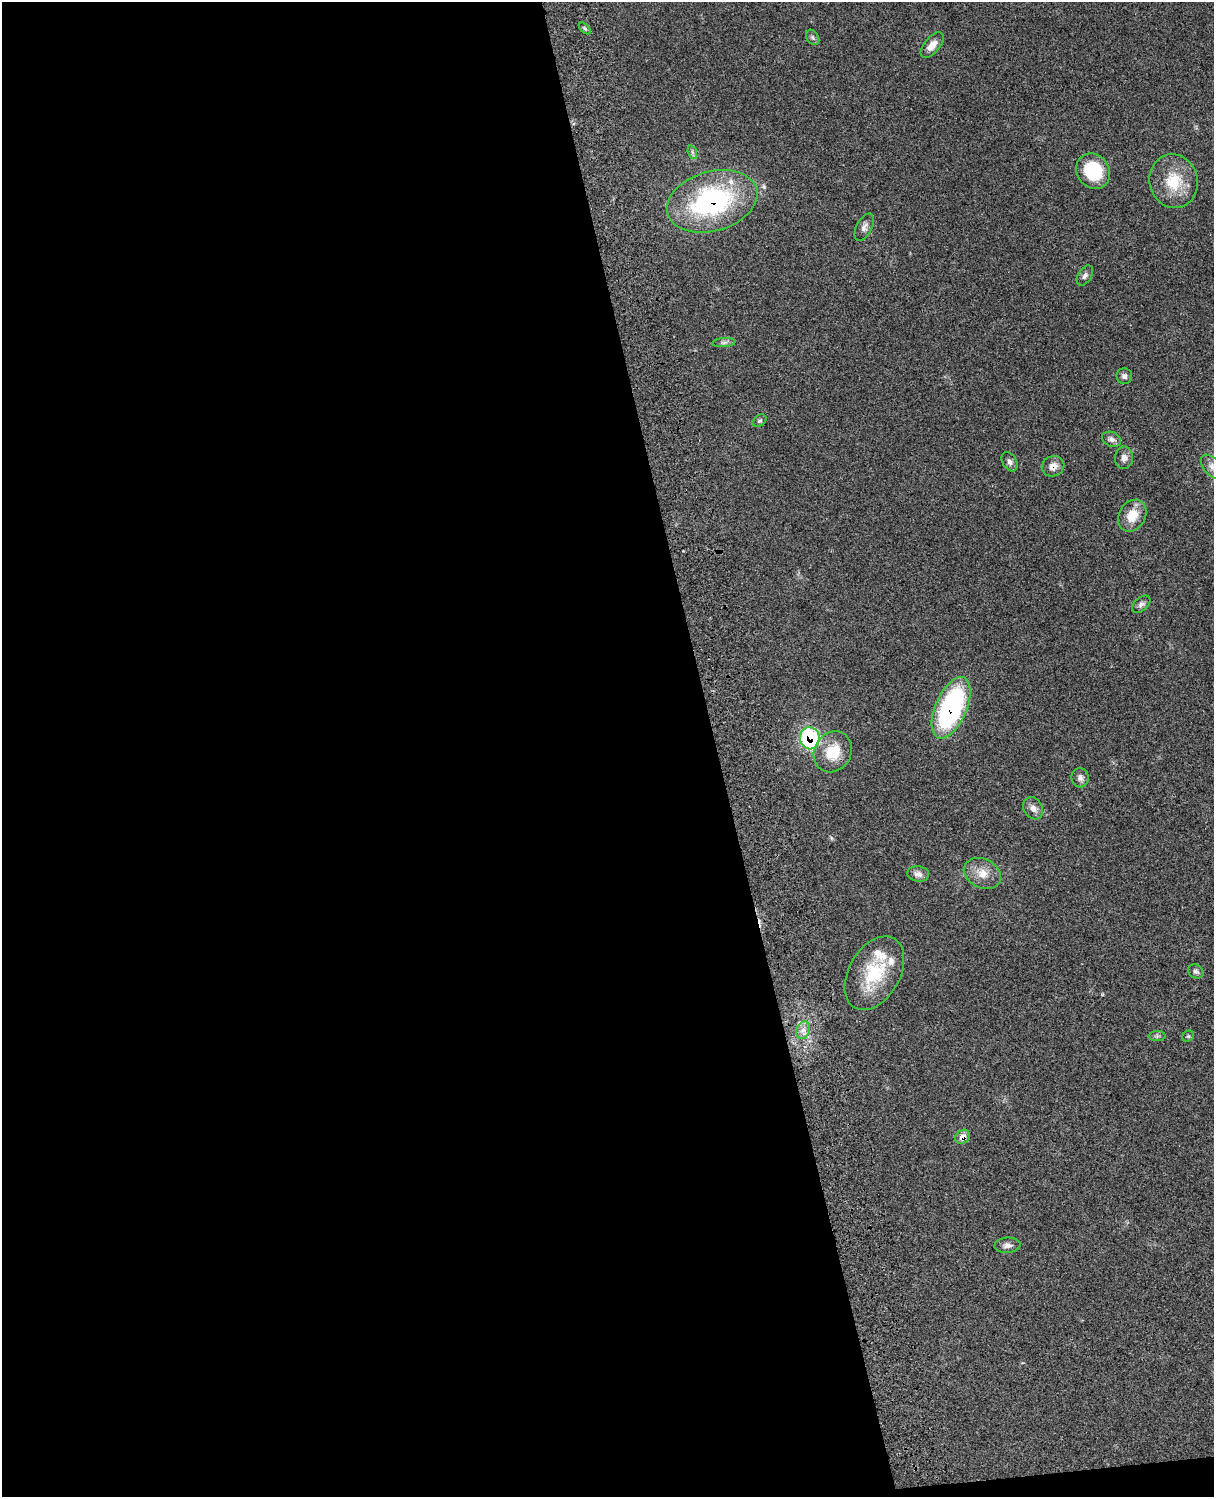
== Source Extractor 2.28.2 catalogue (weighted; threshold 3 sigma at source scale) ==
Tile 9 of 4 x 3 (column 1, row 3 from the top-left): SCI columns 120-1331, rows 278-1772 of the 5083 x 4923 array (HDU 1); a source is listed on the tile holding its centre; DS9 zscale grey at full resolution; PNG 1216 x 1499 px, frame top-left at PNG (2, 2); each listed source drawn as its Kron ellipse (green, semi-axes under 4 px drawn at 4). Shown black and unused: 60% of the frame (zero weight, under 3 of 4 exposures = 6% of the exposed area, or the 3 px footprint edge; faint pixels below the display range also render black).
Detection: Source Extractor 2.28.2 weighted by HDU 2 'WHT'; one run over the whole footprint, this tile lists its part. Background 0.0952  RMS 0.0063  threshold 0.0283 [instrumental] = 3 sigma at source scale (4.5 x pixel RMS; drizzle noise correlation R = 1.50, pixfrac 1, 0.05/0.05 arcsec/px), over >= 5 px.
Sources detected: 36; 1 cosmic-ray / hot-pixel residue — neither listed nor drawn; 2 inside a brighter listed object's ellipse — not listed separately; the other 33 listed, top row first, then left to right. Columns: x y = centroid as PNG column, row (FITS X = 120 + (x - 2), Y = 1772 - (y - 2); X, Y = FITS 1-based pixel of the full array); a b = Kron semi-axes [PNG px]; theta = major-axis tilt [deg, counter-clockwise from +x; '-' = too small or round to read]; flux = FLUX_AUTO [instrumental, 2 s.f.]
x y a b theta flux
585 28 7 4 -45 1
813 37 8 6 -57 1.5
932 45 15 7 50 5.6
692 152 7 4 -72 1.2
1093 171 18 16 -53 31
1174 181 27 24 -77 21
712 201 46 30 16 100
864 227 15 7 62 2.9
1085 276 11 6 57 2.3
724 342 12 4 5 1.7
1124 376 8 7 - 2.1
760 421 8 5 38 1.1
1111 439 10 7 -22 2.5
1124 458 11 9 88 3.3
1010 462 10 7 -58 2.2
1053 466 11 10 - 5
1213 467 14 8 -48 4.5
1132 516 17 13 58 11
1141 604 11 6 40 2.3
951 708 33 15 66 100
810 738 11 10 - 67
833 752 21 18 59 18
1080 778 9 8 - 2.7
1033 808 12 9 -59 3.9
982 873 19 14 -27 9.3
918 874 11 7 -8 3.3
1196 971 8 6 -28 1.6
874 973 40 25 60 34
803 1030 9 6 69 3.4
1157 1036 8 5 0 1.4
1188 1036 6 5 - 0.88
963 1137 8 6 36 4.4
1007 1245 13 7 4 2.9
Overlapping masked pixels (flux is a lower limit): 5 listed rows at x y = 712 201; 1053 466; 951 708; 810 738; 963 1137
Isophote crosses this tile's border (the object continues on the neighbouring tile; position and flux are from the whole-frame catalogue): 1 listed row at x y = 1213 467